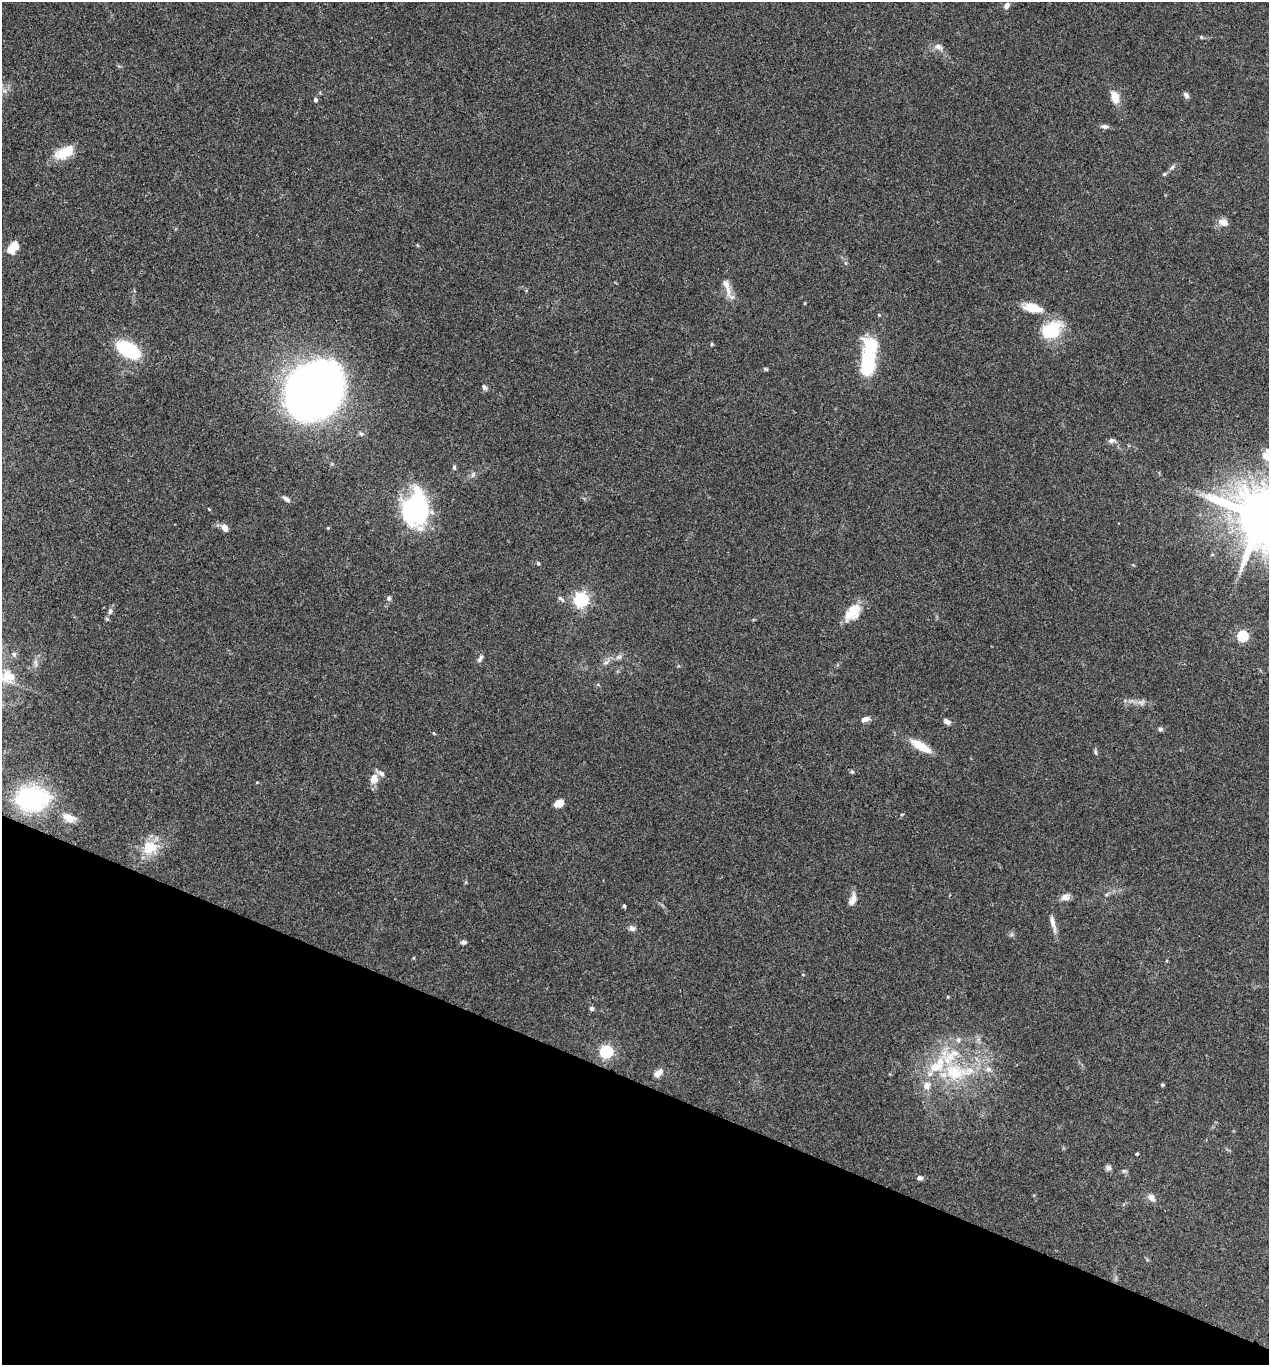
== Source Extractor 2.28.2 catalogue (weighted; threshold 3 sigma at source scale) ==
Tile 15 of 4 x 4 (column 3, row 4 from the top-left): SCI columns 2670-3936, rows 6-1368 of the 5470 x 5459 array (HDU 1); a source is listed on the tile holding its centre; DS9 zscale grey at full resolution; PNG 1271 x 1367 px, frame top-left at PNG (2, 2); no overlay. Shown black and unused: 21% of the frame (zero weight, under 3 of 4 exposures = <1% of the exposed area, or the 3 px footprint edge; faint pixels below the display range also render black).
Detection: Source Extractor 2.28.2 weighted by HDU 2 'WHT'; one run over the whole footprint, this tile lists its part. Background 0.0779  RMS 0.0059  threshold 0.0268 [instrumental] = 3 sigma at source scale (4.5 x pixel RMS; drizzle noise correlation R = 1.50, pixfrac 1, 0.05/0.05 arcsec/px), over >= 5 px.
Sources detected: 83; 2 inside a brighter object's white glare — not listed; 6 inside a brighter listed object's ellipse — not listed separately; the other 75 listed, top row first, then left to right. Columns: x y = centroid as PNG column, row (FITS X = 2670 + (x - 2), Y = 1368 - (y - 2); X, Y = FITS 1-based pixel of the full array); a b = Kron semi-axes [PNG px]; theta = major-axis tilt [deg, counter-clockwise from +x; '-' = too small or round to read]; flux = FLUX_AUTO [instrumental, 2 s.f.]
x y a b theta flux
1007 5 8 6 56 2.5
1201 37 5 3 - 0.57
938 47 12 8 -16 3.3
1186 95 8 5 -53 1.8
1115 97 12 8 -75 8.3
315 100 5 5 - 1.1
1104 126 9 5 -6 2
64 152 26 13 27 12
1172 167 7 5 44 1.3
1164 174 6 5 - 0.96
1223 222 13 9 -18 3.8
13 248 14 9 57 8.2
845 263 6 4 -89 0.83
728 291 18 7 -81 5
1032 308 20 10 -12 12
1051 330 27 18 33 22
712 344 5 3 - 0.59
871 346 37 21 73 26
128 350 24 12 -30 42
766 369 5 5 - 0.71
484 387 7 5 -55 1.6
313 391 35 29 46 730
1111 440 10 6 0 1.8
1267 455 17 12 -74 9.2
454 467 7 4 89 1.1
286 499 10 5 -32 2
209 509 4 3 - 0.44
415 510 36 23 89 91
1261 517 16 14 -61 4700
225 528 7 6 - 4.4
328 528 4 3 - 0.5
1212 554 5 4 - 0.69
538 564 5 4 - 0.75
389 598 7 6 - 1.3
560 598 6 6 - 1.4
581 600 6 6 - 140
110 611 8 6 73 1.6
853 612 24 14 48 12
1243 636 5 5 - 52
14 654 7 5 -88 1.3
480 658 11 5 56 1.7
606 662 10 5 28 2
36 663 11 3 -75 1.5
1141 703 10 7 10 2.5
865 719 11 6 22 2.6
947 721 9 6 -34 2.6
1160 729 6 5 - 1.3
434 733 7 2 -45 0.55
921 746 27 9 -30 11
1095 752 9 3 -79 1
852 772 5 4 - 0.9
374 778 14 11 76 5
32 798 28 19 3 81
559 803 9 7 25 5.9
902 814 5 3 - 0.45
69 818 15 9 -22 5.4
150 848 22 19 16 15
1065 897 12 8 9 3.1
853 899 16 8 71 4.2
624 906 5 4 - 0.76
1052 922 19 6 -74 4
632 928 9 7 -30 2.3
463 942 8 5 4 1.3
592 1008 5 5 - 1.4
958 1040 7 5 -70 1.5
606 1051 6 5 - 93
988 1069 8 7 - 2.2
955 1072 32 23 -9 35
658 1073 10 7 42 3.8
1162 1085 4 4 - 0.9
927 1086 11 10 - 4.8
1137 1154 4 3 - 0.79
1108 1168 8 6 -16 1.6
920 1178 6 5 - 1.9
1152 1198 12 8 -55 3.3
Isophote crosses this tile's border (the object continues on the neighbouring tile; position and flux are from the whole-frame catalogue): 2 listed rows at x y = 1267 455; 1261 517